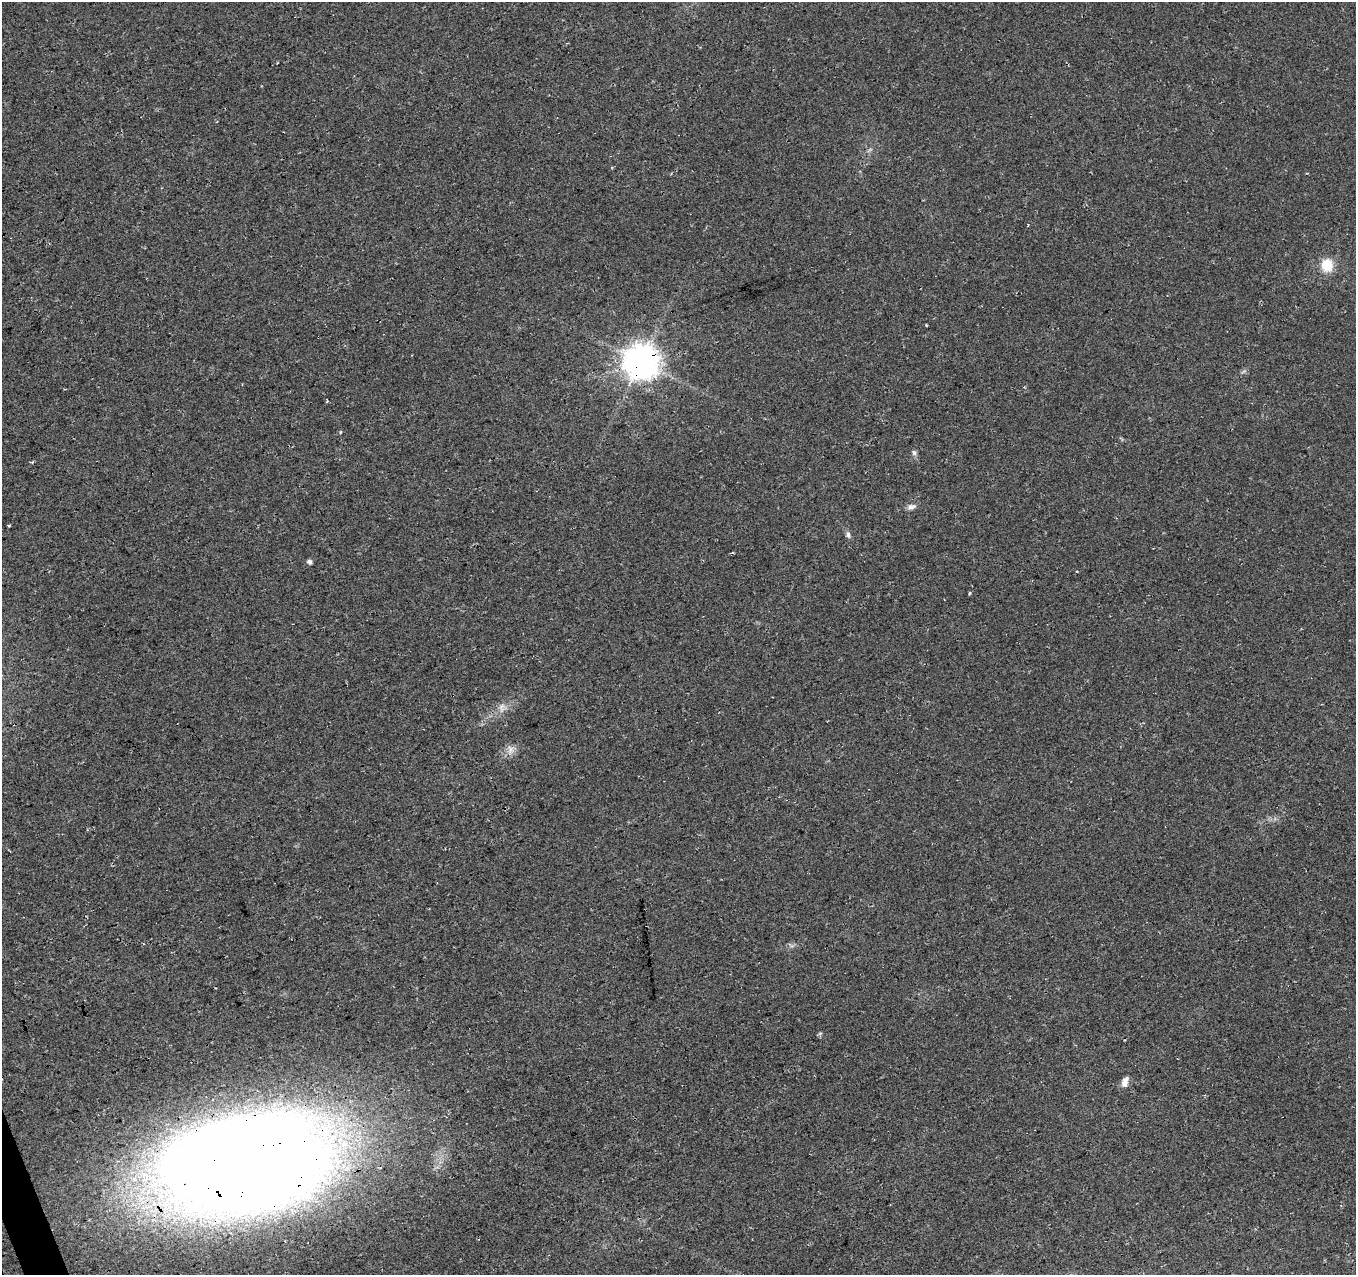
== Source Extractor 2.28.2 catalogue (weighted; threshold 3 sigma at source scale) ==
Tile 7 of 4 x 4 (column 3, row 2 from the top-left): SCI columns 2763-4116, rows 2637-3909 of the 5527 x 5327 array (HDU 1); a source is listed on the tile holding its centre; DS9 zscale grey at full resolution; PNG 1358 x 1277 px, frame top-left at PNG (2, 2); no overlay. Shown black and unused: <1% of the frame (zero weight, under 3 of 4 exposures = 5% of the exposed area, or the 3 px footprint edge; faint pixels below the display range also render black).
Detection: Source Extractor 2.28.2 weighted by HDU 2 'WHT'; one run over the whole footprint, this tile lists its part. Background 0.0289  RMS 0.0074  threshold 0.0334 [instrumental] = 3 sigma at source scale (4.5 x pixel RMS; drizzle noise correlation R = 1.50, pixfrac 1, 0.0396/0.0396 arcsec/px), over >= 5 px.
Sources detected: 11; all 11 listed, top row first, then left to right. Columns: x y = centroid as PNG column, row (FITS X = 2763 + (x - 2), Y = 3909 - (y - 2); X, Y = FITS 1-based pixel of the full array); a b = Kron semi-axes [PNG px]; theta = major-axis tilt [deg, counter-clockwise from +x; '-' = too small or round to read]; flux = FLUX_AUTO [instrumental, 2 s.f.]
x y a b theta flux
1327 265 15 13 -86 15
641 362 10 10 - 1600
914 453 8 6 -87 2
911 507 11 7 14 3.3
848 534 10 5 -78 2.2
309 561 5 4 - 2.9
502 707 15 9 77 5.5
510 750 15 8 89 4.7
820 1033 6 4 2 1.1
1125 1082 15 8 74 5.1
245 1165 93 51 10 3700
Overlapping masked pixels (flux is a lower limit): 2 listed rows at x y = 641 362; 245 1165
Unlisted compact peaks at least as high as the median listed source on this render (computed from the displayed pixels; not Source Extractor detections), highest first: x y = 970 593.